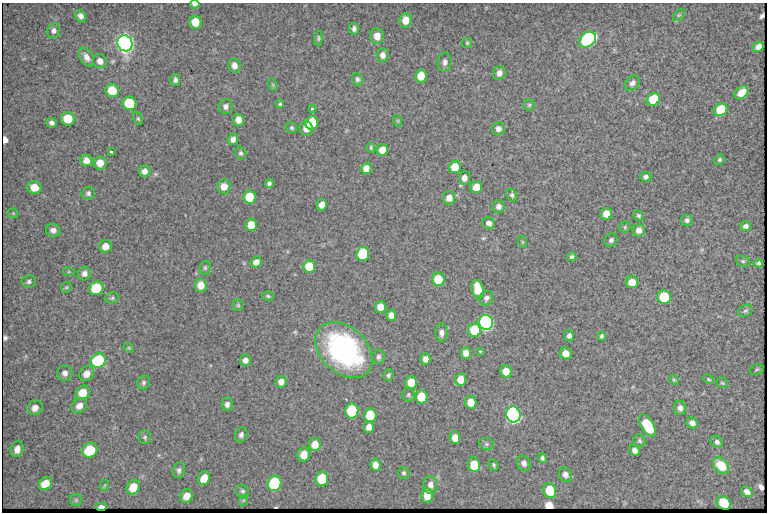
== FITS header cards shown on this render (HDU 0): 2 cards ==
NAXIS1  =                  765 /fastest changing axis
NAXIS2  =                  510 /next to fastest changing axis

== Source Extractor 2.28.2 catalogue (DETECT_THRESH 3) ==
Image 765 x 510 px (HDU 0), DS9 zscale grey, 1 PNG px = 1 image px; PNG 769 x 514 px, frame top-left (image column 1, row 510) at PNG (2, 3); each listed source drawn as its Kron ellipse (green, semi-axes under 4 px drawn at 4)
Background 1340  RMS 8.9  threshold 26.6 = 3 sigma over >= 5 px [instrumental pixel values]
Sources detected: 184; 6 with non-positive FLUX_AUTO (blend fragments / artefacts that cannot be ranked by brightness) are neither listed nor drawn; the other 178 listed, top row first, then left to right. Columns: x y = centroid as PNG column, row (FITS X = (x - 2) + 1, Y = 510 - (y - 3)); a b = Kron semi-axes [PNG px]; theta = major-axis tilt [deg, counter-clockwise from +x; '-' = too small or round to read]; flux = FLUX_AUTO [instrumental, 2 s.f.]
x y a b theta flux
195 4 5 3 - 1900
679 15 7 4 44 980
81 16 6 5 - 2400
405 20 7 6 - 8500
195 22 6 6 - 11000
354 29 6 5 - 1800
54 31 7 6 - 2100
377 36 8 7 - 6500
318 38 7 4 86 1000
587 40 9 7 37 110000
125 43 8 7 - 560000
467 43 5 5 - 860
758 47 6 5 - 3100
383 55 7 6 - 3100
87 57 10 6 -61 3500
100 61 7 6 - 3700
445 62 10 7 83 2800
234 65 7 6 - 4000
499 73 7 6 - 3300
421 76 6 5 - 11000
357 79 6 5 - 1700
175 80 6 5 - 1700
632 83 8 6 44 2800
273 85 6 4 -72 730
112 90 7 6 - 12000
741 93 7 5 41 9300
653 99 7 6 - 18000
129 103 7 6 - 27000
280 104 4 4 - 890
529 105 6 5 - 980
226 106 7 7 - 2600
312 108 3 3 - 2200
720 110 7 6 - 21000
68 119 7 6 - 12000
138 119 7 4 -63 880
238 120 6 5 - 4300
398 121 6 4 -72 580
52 123 5 4 - 2000
312 123 7 6 - 21000
292 128 6 5 - 1100
306 129 7 6 - 4600
498 129 6 6 - 2800
233 139 6 5 - 2600
371 148 5 3 - 790
382 150 6 5 - 6300
111 151 3 3 - 1300
241 153 7 5 -75 1300
86 160 6 5 - 3700
719 160 5 5 - 1100
100 163 6 6 - 5700
455 167 6 6 - 11000
366 168 6 5 - 5600
145 171 6 6 - 2800
646 177 6 5 - 1600
464 178 7 5 83 3600
269 183 5 4 - 1400
224 186 7 7 - 5500
35 187 7 6 - 8100
476 187 6 5 - 7800
88 193 7 6 - 1500
512 195 7 5 -63 1300
250 197 6 6 - 18000
449 198 7 6 - 4600
322 205 6 5 - 4800
498 206 6 6 - 2600
13 213 5 5 - 660
606 214 6 6 - 6400
638 216 5 4 - 1000
687 220 6 6 - 1700
489 223 6 5 - 2400
251 225 6 6 - 8200
746 226 5 5 - 2100
625 227 5 5 - 900
53 230 7 6 - 2900
639 230 6 6 - 3600
611 240 7 6 - 1900
523 242 6 4 -70 700
105 246 6 6 - 5200
363 254 7 6 - 45000
572 257 4 4 - 1400
743 261 7 5 -21 1100
256 262 6 5 - 3500
759 263 4 4 - 1300
309 266 6 6 - 12000
205 268 7 5 75 1100
69 272 6 3 -18 600
84 273 7 6 - 2700
438 279 6 6 - 17000
29 282 7 6 - 1600
632 282 6 6 - 8800
201 285 7 6 - 6700
66 287 5 4 - 780
96 288 7 6 - 26000
478 289 9 6 -78 14000
268 296 6 5 - 930
664 297 7 6 - 34000
112 298 7 5 19 1200
486 298 7 6 - 1800
238 305 5 5 - 900
380 307 6 5 - 5400
745 311 7 6 - 1200
391 315 5 5 - 3400
486 322 7 7 - 190000
474 330 7 6 - 21000
441 333 9 6 -90 2800
569 336 5 5 - 1900
602 336 5 4 - 1200
129 348 6 4 -45 810
344 350 33 23 -43 110000
480 351 3 3 - 610
466 353 6 5 - 4300
566 353 6 5 - 6300
378 357 7 6 - 1700
425 359 5 5 - 3200
98 360 8 7 - 51000
245 360 6 5 - 2800
757 369 7 5 18 1100
506 371 6 6 - 7200
65 373 8 7 - 2700
87 374 8 7 - 4600
388 375 6 5 - 1100
461 379 6 5 - 7500
708 379 5 3 - 710
674 380 5 4 - 620
144 382 7 6 - 1500
281 382 6 5 - 3100
411 382 6 6 - 9600
722 383 6 5 - 870
83 393 7 6 - 8900
408 395 6 6 - 1000
421 397 7 6 - 12000
471 402 6 6 - 7000
227 404 6 5 - 2200
79 406 8 6 43 4100
35 408 8 7 - 3800
680 408 7 6 - 2800
352 411 7 6 - 42000
513 414 8 7 - 250000
370 415 7 6 - 19000
692 423 6 5 - 2800
647 425 12 6 -58 26000
369 427 6 5 - 3700
241 435 7 6 - 2200
145 437 6 6 - 1100
455 438 6 5 - 5500
639 441 6 5 - 1200
717 442 7 5 -45 1800
315 444 7 6 - 6500
486 444 8 6 -21 1400
17 449 8 6 72 3900
90 450 8 7 - 22000
635 450 6 5 - 3100
304 454 7 6 - 7400
542 458 5 3 - 1200
524 463 8 6 -69 2500
375 465 6 5 - 3900
474 465 7 6 - 12000
494 465 6 4 -57 990
721 465 9 6 -46 12000
179 470 8 6 75 1800
404 473 6 5 - 1200
565 474 7 6 - 2300
204 478 7 6 - 8300
322 479 7 6 - 19000
45 483 7 6 - 8400
275 483 8 6 78 66000
105 485 6 3 71 590
430 485 9 7 -88 3400
133 487 7 6 - 10000
550 490 7 6 - 21000
242 491 7 6 - 1400
747 492 6 5 - 3100
427 495 7 6 - 8000
187 496 7 6 - 5200
76 500 6 6 - 960
244 500 6 4 71 690
724 503 7 6 - 21000
101 506 6 2 0 2000
At the frame edge (FLAGS 8, measured only in part): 1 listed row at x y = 195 4
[6 non-positive-flux detections neither listed nor drawn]